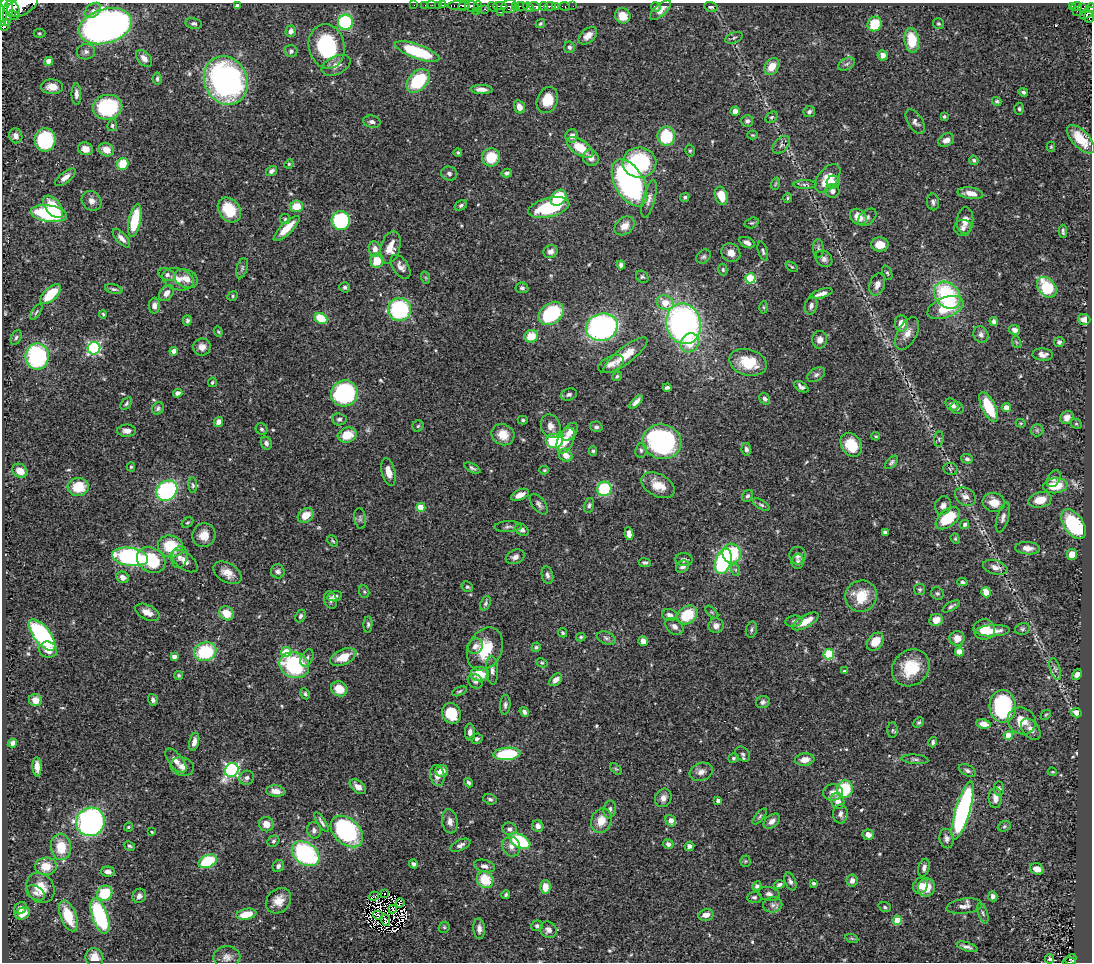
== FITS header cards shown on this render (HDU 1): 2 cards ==
NAXIS1  =                 1090
NAXIS2  =                  960

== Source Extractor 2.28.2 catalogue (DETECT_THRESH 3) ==
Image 1090 x 960 px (HDU 1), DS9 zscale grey, 1 PNG px = 1 image px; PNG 1094 x 964 px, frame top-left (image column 1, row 960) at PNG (2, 3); each listed source drawn as its Kron ellipse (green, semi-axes under 4 px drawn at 4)
Background 0.544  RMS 0.022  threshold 0.0656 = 3 sigma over >= 5 px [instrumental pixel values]
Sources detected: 558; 6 with non-positive FLUX_AUTO (blend fragments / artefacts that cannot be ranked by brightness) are neither listed nor drawn; of the other 552, the 500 brightest by FLUX_AUTO listed and drawn (52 fainter detections omitted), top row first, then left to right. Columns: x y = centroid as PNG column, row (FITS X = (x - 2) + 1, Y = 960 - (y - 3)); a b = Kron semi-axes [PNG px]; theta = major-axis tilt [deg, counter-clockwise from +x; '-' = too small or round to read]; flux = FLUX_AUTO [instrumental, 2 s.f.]
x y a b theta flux
237 5 4 3 - 4
414 5 2 2 - 2.5
425 5 2 2 - 2.5
432 5 2 2 - 7.2
438 5 2 2 - 9.7
442 5 3 2 - 8.5
458 5 11 4 0 240
22 6 17 9 29 1300
464 6 6 4 22 300
472 6 7 5 -15 240
500 6 6 3 -1 140
509 6 8 6 8 210
515 6 3 3 - 53
521 6 7 3 -3 60
535 6 6 3 -19 130
543 6 4 3 - 170
550 6 5 3 - 200
555 6 4 3 - 120
564 6 5 3 - 17
573 6 2 2 - 2.7
1072 6 3 2 - 15
1077 6 5 3 - 83
11 7 11 6 -45 1000
478 7 5 2 - 26
493 7 6 4 -39 77
528 7 6 4 -23 410
656 7 5 4 - 2.8
711 7 7 5 -17 3.7
3 8 18 4 89 1100
1082 8 3 3 - 15
1090 8 5 4 - 150
485 9 4 3 - 47
93 10 9 6 40 5.7
660 10 13 6 42 9.4
1077 11 2 2 - 3.8
476 12 3 2 - 6.4
500 12 2 2 - 12
8 13 12 4 82 740
1088 13 8 4 39 190
13 15 5 4 - 180
623 16 8 7 - 19
1089 17 6 5 - 160
345 22 7 7 - 110
194 23 8 5 -10 3.7
540 23 5 4 - 2.2
875 24 7 7 - 42
938 24 5 5 - 2.4
5 25 6 3 72 120
105 26 27 17 17 1000
291 31 6 5 - 6.9
39 33 6 4 1 2.1
588 36 11 7 42 11
734 38 9 5 22 3.8
912 40 12 7 -82 46
327 46 22 18 -77 110
569 47 6 5 - 3.7
291 51 6 6 - 4.2
86 52 9 7 12 5.6
417 52 23 7 -20 97
883 55 5 5 - 8.2
144 58 10 6 -47 7.6
49 61 4 4 - 17
847 64 9 5 27 4.3
336 65 15 9 25 11
772 66 9 7 58 20
157 79 6 4 -85 2.7
226 80 25 21 -63 440
418 81 14 9 47 100
52 87 11 7 -2 14
481 89 11 4 -2 8.8
1023 92 5 3 - 2.8
76 94 11 5 -90 6.5
547 100 13 10 67 31
997 101 5 4 - 2.6
108 107 15 12 11 140
519 107 7 5 -73 12
1019 109 6 4 -89 2.6
735 111 5 4 - 7.9
809 112 6 5 - 4.3
944 116 4 3 - 2
771 117 7 4 39 2.4
747 121 6 6 - 4.6
372 122 9 6 -10 4.9
915 122 13 7 -57 6.9
112 125 6 5 - 2.6
752 135 5 4 - 1.8
16 136 7 6 - 8.4
572 136 6 6 - 8.7
666 136 10 9 - 61
1081 139 18 8 -46 34
45 140 12 10 85 87
946 140 8 6 27 9.1
781 145 10 6 47 5.3
1051 147 5 4 - 1.8
580 148 15 7 -34 39
85 149 7 6 - 13
106 150 8 6 -25 19
690 151 6 5 - 2.5
458 152 4 4 - 2.5
491 157 9 9 - 40
591 158 8 7 - 9.3
974 160 5 4 - 3.1
639 163 17 15 2 160
123 164 6 5 - 41
289 164 5 4 - 1.9
271 171 6 4 35 4.2
449 173 8 7 - 5.4
507 173 5 4 - 3.9
65 177 12 5 38 9
828 178 16 9 51 29
833 182 6 6 - 8.9
629 183 25 14 -61 350
775 184 6 4 71 2
805 184 11 4 0 3.7
832 191 7 6 - 5.9
970 193 13 5 -8 15
721 196 9 6 -71 25
685 197 5 4 - 3.1
558 198 9 6 46 65
788 198 5 4 - 1.8
649 199 19 6 76 7.8
92 201 10 9 - 8.5
933 202 8 6 -83 4.5
461 205 7 4 33 3.3
296 206 6 5 - 29
53 207 13 7 -50 40
549 207 21 9 14 93
229 210 13 10 -52 51
49 214 18 8 -7 140
858 217 9 7 -41 19
867 217 11 7 40 4.7
285 219 5 5 - 2.3
135 220 16 6 78 62
341 220 9 9 - 110
965 221 13 8 84 14
752 223 7 5 18 2.4
625 226 11 8 38 12
287 228 17 5 44 29
963 228 8 8 - 5.4
1063 231 6 3 -89 2.8
121 238 11 5 -47 8.3
747 243 8 5 -27 6.6
880 244 9 7 -2 18
390 248 17 9 74 23
818 248 9 5 -87 3.9
375 249 8 6 -75 9.7
763 251 10 4 -73 3.3
550 252 7 6 - 6.3
731 253 10 9 - 13
704 257 8 6 43 3.4
824 259 9 7 -41 5.7
377 261 7 6 - 29
621 265 4 4 - 4.6
401 267 13 7 -56 9.5
792 267 7 3 -35 1.9
242 268 10 5 73 3.8
723 270 6 4 -76 2.5
887 273 7 4 -68 2.5
167 275 9 6 -24 5.4
642 277 7 5 -42 2.5
426 278 6 4 -71 2.1
750 278 5 5 - 97
178 279 16 10 -17 15
186 279 12 8 -23 12
877 284 11 7 72 9
345 287 5 5 - 2.9
1047 287 11 8 -50 67
522 288 6 5 - 3.6
114 289 9 4 -14 3.2
166 293 9 6 51 8.7
51 294 13 6 44 51
821 294 12 4 17 7.1
947 295 15 11 -48 130
233 296 5 4 - 2.4
665 303 9 7 -25 21
154 306 8 5 88 7.9
811 306 9 6 74 5.4
764 307 6 4 -89 2.1
945 307 19 10 21 51
399 309 11 11 - 190
36 312 8 3 54 2.1
103 314 4 3 - 1.7
551 314 14 10 37 120
321 318 6 5 - 53
1084 319 6 5 - 9.2
187 320 5 4 - 2.9
994 321 4 4 - 4.7
901 323 8 6 89 16
684 324 20 17 -76 450
602 327 16 13 14 350
1015 330 5 5 - 6.8
218 332 5 4 - 1.9
907 333 18 9 61 14
981 335 8 7 - 6.2
531 336 7 6 - 29
16 338 8 5 63 3.2
820 340 9 7 87 9.2
1016 342 6 4 -71 1.8
1059 342 5 5 - 4.3
690 343 10 8 51 27
202 347 9 8 - 10
94 348 6 6 - 230
174 351 4 4 - 11
625 355 27 8 38 29
1043 355 10 6 -3 8.5
37 357 13 11 88 180
748 362 19 13 -15 45
611 364 14 7 25 9.8
816 375 9 6 32 4.8
617 376 5 4 - 2.5
212 382 5 4 - 2
801 387 8 4 -33 5.5
667 388 4 3 - 4
178 393 5 4 - 5.2
344 393 13 13 - 220
569 394 8 5 19 3.7
765 399 6 5 - 4
636 402 8 4 47 7.3
126 403 7 4 49 2.7
952 405 7 5 -41 7.2
989 407 16 6 -63 60
1006 407 4 4 - 11
158 408 6 5 - 3.7
957 408 7 6 - 3.8
1067 418 7 6 - 7.4
339 419 7 6 - 4.2
523 420 5 3 - 2.7
218 422 5 4 - 6.4
1021 423 5 4 - 1.7
1076 424 6 4 -27 2.1
418 426 6 5 - 2.4
551 426 12 9 -70 9.9
596 427 6 5 - 3.9
262 429 6 5 - 3.2
1037 430 6 6 - 3.6
127 431 9 6 0 7.2
570 432 10 6 52 11
347 435 9 7 17 32
503 435 12 10 -33 20
876 436 4 3 - 1.7
939 439 7 5 84 3
566 440 13 8 66 21
554 441 9 7 0 67
662 442 19 17 -14 270
266 443 6 5 - 5.1
851 445 13 10 -55 52
746 449 6 5 - 5
641 450 7 5 80 3.9
593 451 5 4 - 2.4
566 455 7 6 - 14
967 459 6 4 -18 3.5
891 462 8 4 46 3.2
131 467 4 4 - 1.9
472 468 9 4 -28 3.5
950 469 7 6 - 2.9
544 470 5 4 - 1.9
20 471 8 6 -34 17
388 472 14 6 -77 13
1054 479 9 6 61 4.4
193 485 8 4 -84 2.9
658 485 18 11 -28 23
1055 486 12 7 6 37
78 487 10 9 - 39
604 489 7 7 - 96
167 491 11 9 40 190
520 495 10 5 24 12
747 496 6 5 - 3.8
965 497 11 8 -31 9.7
1040 500 12 7 12 20
994 502 11 9 -15 18
539 504 12 6 -52 5.5
589 505 7 5 77 3.8
761 505 9 4 -33 2.9
943 506 9 8 - 7.5
421 507 4 4 - 35
306 515 8 6 36 21
1003 517 15 6 74 6.7
360 518 10 5 -83 3.8
948 518 14 8 40 53
187 523 6 4 33 2.5
965 524 4 4 - 3.2
1073 524 17 9 -55 120
508 527 14 5 3 4.7
522 530 7 5 -37 5.5
885 532 4 3 - 3.7
629 534 6 4 -83 9.1
204 535 12 11 - 18
955 539 5 4 - 1.9
333 541 6 4 -48 2
171 546 13 10 -21 54
1028 548 12 6 -3 9.3
732 554 10 9 - 74
798 555 9 8 - 6.1
1072 555 5 5 - 17
130 557 18 9 -9 250
179 557 11 8 77 8.5
515 557 10 7 23 6.6
151 560 15 12 -33 78
684 560 8 6 -6 4.9
184 561 15 8 -38 12
723 561 13 8 70 200
798 561 7 6 - 4.1
645 563 6 4 -7 3.5
683 567 7 5 35 5.5
995 567 12 7 -16 9.2
736 570 6 4 -71 3.3
278 571 7 7 - 5.5
227 573 15 9 -30 16
547 575 9 5 -79 5.1
123 577 6 5 - 6.1
962 582 5 4 - 2.5
467 587 6 5 - 2.6
920 589 5 5 - 2.7
364 592 6 5 - 2.1
986 592 5 4 - 21
937 593 6 6 - 2.8
335 596 7 5 12 6.7
861 596 16 15 - 40
331 600 9 6 -75 4.8
486 603 7 5 69 3
951 606 9 4 31 3.9
147 612 13 7 -26 12
712 612 8 3 -45 1.9
227 613 7 6 - 28
670 615 7 6 - 7.1
687 615 11 8 37 56
300 616 7 5 66 3.1
936 620 7 6 - 14
794 621 8 5 9 3.9
805 621 15 6 29 22
368 624 8 4 86 3.2
674 626 10 7 -42 7
716 626 7 7 - 7.6
984 629 11 10 - 22
1022 629 7 5 14 3.5
751 630 8 5 79 3.5
993 631 17 6 3 17
563 633 5 4 - 2.2
42 635 19 8 -52 230
581 637 4 3 - 2.2
606 638 10 6 -21 4
957 638 7 7 - 16
643 641 5 4 - 13
875 642 10 7 48 21
475 646 8 7 - 7
536 647 5 4 - 2.4
485 649 22 16 63 52
48 650 9 8 - 14
205 652 11 9 18 84
286 652 5 5 - 56
959 652 4 4 - 22
829 654 5 5 - 110
174 657 4 4 - 7.2
343 657 14 7 24 25
307 658 9 5 64 4.4
542 663 6 4 -28 1.8
294 665 15 12 -22 140
911 668 20 17 41 47
1055 669 11 5 -73 5
492 670 14 6 -86 6.9
844 671 4 3 - 2.1
480 674 9 7 -6 32
179 675 4 4 - 2.1
1077 675 6 4 55 5.8
556 680 7 5 45 7.9
475 681 8 6 -42 5.1
339 689 8 7 - 26
459 691 8 3 24 2.2
305 694 6 4 -62 2.6
35 700 6 6 - 12
153 700 6 4 -73 4.3
763 702 7 6 - 3.7
505 705 10 5 85 4.5
1003 706 16 13 -86 170
524 712 5 4 - 4.8
451 713 10 9 - 44
1076 713 5 4 - 11
1046 715 6 3 44 1.7
1022 721 14 13 - 26
919 722 6 4 42 2.6
984 724 7 4 -10 13
1031 729 12 8 -50 9.4
892 730 8 5 89 2.8
470 732 8 5 -87 7.6
1008 736 4 4 - 35
477 739 6 5 - 3.2
194 742 9 4 77 8.2
933 742 5 3 - 3.4
12 743 5 4 - 6.4
507 754 13 6 5 92
743 754 8 6 -45 3.8
733 758 5 4 - 2.7
915 759 13 5 -4 4.2
805 760 9 6 7 12
176 761 14 7 -51 11
37 767 10 4 -87 11
182 767 12 9 -16 9
616 769 7 4 -44 2.1
232 770 7 6 - 290
442 771 6 5 - 13
967 771 9 5 -29 4.2
701 772 12 9 19 9.2
1052 772 4 3 - 1.7
437 775 10 7 -78 11
247 778 7 7 - 5
469 783 5 3 - 3.3
358 787 9 5 -40 11
845 789 9 8 - 77
999 789 7 5 -84 3.4
276 791 10 5 -6 10
833 792 10 8 5 10
663 798 9 8 - 8.2
995 798 10 6 -88 11
490 799 7 5 -19 3.8
718 801 4 4 - 3.9
838 801 8 6 -72 13
610 809 9 6 81 4.8
963 811 30 7 74 330
840 814 9 7 88 7.4
760 816 9 4 50 2.9
450 821 12 8 -81 8.3
601 821 12 10 69 22
671 821 6 5 - 13
772 821 9 6 40 8.3
90 822 15 14 - 390
322 822 11 3 -59 4
266 824 7 7 - 14
538 826 6 5 - 8
1004 826 7 5 22 2.5
128 827 4 3 - 1.8
510 829 7 6 - 5.3
314 830 8 7 - 4.8
152 832 4 4 - 1.8
347 832 18 12 -43 210
868 835 6 5 - 8
947 838 10 7 -80 6.2
273 841 6 5 - 3
520 841 11 6 -28 130
668 844 5 5 - 5.4
460 845 11 5 25 6.4
129 846 6 4 -29 2.7
689 846 5 4 - 5.6
61 847 13 10 -82 38
511 847 10 8 -69 8.8
306 854 15 11 -36 200
208 861 10 6 25 100
745 861 5 5 - 2
413 864 4 3 - 3.8
46 866 11 9 3 25
278 866 6 5 - 4.5
484 866 11 6 -13 6.9
924 868 9 5 74 5.3
1037 869 7 5 -18 9.6
108 872 7 5 -7 8.4
485 880 9 8 - 42
852 881 6 5 - 6
790 882 9 5 -68 4.4
813 883 3 3 - 2.8
779 885 5 4 - 4.6
757 886 5 4 - 3.6
920 886 8 7 - 11
545 887 7 5 87 19
926 887 9 8 - 28
40 888 16 13 -56 26
36 893 10 6 -31 5.6
105 893 8 7 - 59
384 893 3 2 - 1.8
506 894 4 3 - 2.1
769 894 11 7 -12 6
139 896 7 6 - 5.9
374 896 5 2 - 3
993 896 5 4 - 5.3
754 897 7 5 4 3.6
278 901 14 11 45 17
400 903 4 3 - 2.7
773 905 9 7 8 6.9
964 906 18 7 8 9.5
885 907 6 5 - 3
20 908 7 5 41 7.4
393 909 4 2 - 1.8
23 913 8 5 32 21
983 913 11 4 -73 4.2
246 914 10 5 11 27
378 915 5 3 - 5.4
706 915 8 5 13 11
68 916 16 8 -69 47
100 916 18 7 -71 160
385 920 6 2 -67 2.2
897 920 4 4 - 41
537 926 6 5 - 4.1
444 927 6 5 - 2.2
479 929 10 6 -85 6.8
548 930 9 7 -39 7.8
852 939 6 4 -20 2.3
967 947 11 4 -18 5.5
227 957 13 11 2 9.9
94 958 9 8 - 17
1050 959 5 4 - 2.7
1071 959 6 4 49 7
1069 962 7 2 -3 2.8
At the frame edge (FLAGS 8, measured only in part): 5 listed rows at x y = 237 5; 22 6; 3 8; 1090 8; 1069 962
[52 fainter detections neither listed nor drawn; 6 non-positive-flux detections neither listed nor drawn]